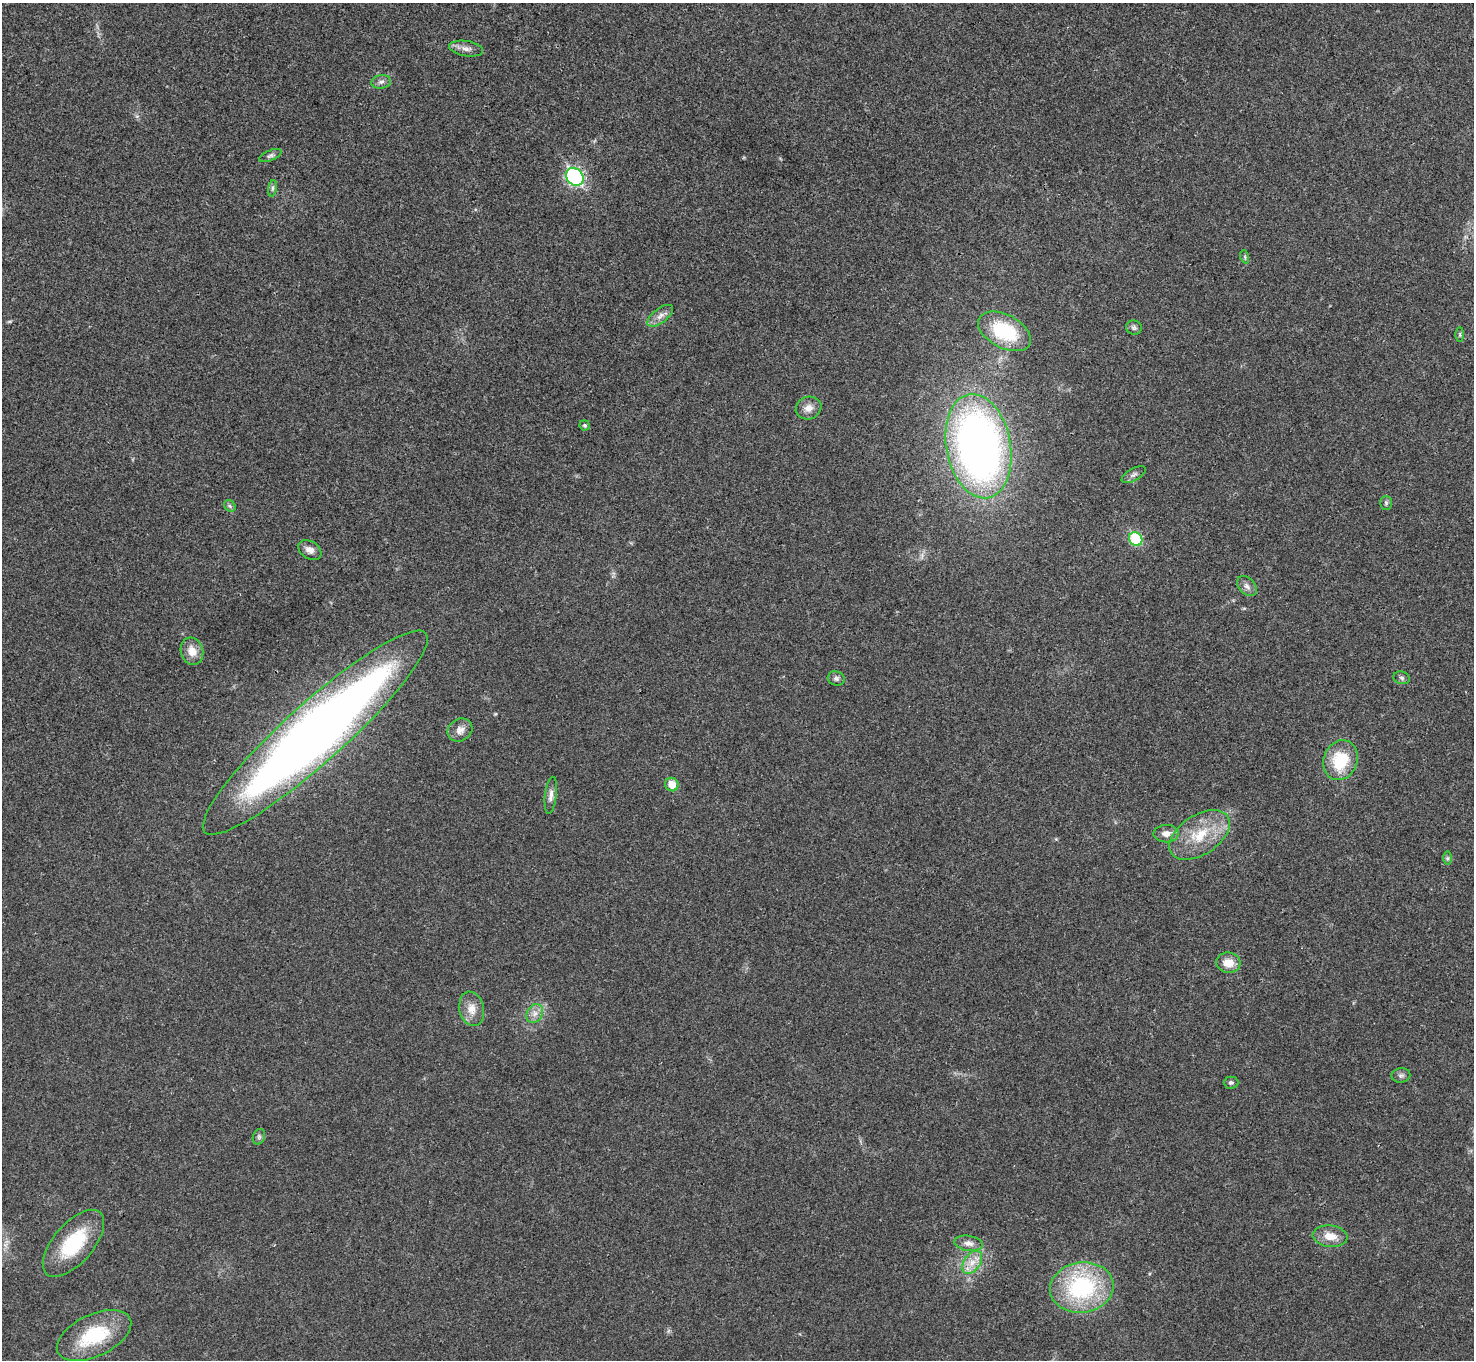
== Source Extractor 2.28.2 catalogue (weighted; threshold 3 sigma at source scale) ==
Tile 10 of 4 x 4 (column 2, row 3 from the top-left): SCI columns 1475-2946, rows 1517-2874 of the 5894 x 5887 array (HDU 1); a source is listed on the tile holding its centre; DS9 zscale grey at full resolution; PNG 1476 x 1362 px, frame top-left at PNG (2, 3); each listed source drawn as its Kron ellipse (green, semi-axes under 4 px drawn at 4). Shown black and unused: <1% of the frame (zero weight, under 3 of 4 exposures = <1% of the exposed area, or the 3 px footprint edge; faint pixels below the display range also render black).
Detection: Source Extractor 2.28.2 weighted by HDU 2 'WHT'; one run over the whole footprint, this tile lists its part. Background 0.0218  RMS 0.0043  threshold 0.0196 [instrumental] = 3 sigma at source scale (4.5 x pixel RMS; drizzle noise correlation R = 1.50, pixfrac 1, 0.05/0.05 arcsec/px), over >= 5 px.
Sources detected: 42; all 42 listed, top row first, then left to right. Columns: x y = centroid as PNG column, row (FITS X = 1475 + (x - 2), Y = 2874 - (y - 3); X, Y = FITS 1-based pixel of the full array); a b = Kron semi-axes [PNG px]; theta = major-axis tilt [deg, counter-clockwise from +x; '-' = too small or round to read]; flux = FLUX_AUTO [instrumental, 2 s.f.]
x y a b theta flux
466 49 17 7 -9 2.8
381 82 10 6 9 1.6
270 156 12 5 23 1.2
575 177 10 8 -50 80
272 188 8 4 82 0.95
1245 257 7 4 -72 0.67
660 316 15 7 38 2.9
1134 328 8 7 - 1.1
1004 331 28 16 -28 30
1460 335 7 3 -90 0.64
809 408 13 11 21 3.4
585 425 5 5 - 0.76
978 446 52 32 -80 270
1134 475 13 6 29 1.6
1386 503 7 5 90 0.9
230 506 6 5 - 0.87
1136 539 7 6 - 27
310 550 12 8 -32 3.1
1247 586 11 8 -46 2.2
192 651 14 11 -73 5.4
1402 678 8 6 -16 1.1
836 679 8 7 - 1.4
460 730 13 11 33 3.2
315 733 149 30 42 490
1341 760 20 17 69 19
672 785 7 6 - 6.3
551 795 18 6 83 2.6
1166 834 12 8 2 3.2
1200 835 34 19 33 18
1448 858 7 4 90 0.76
1228 963 12 10 -5 6.1
472 1009 17 12 -78 5.3
535 1013 10 8 58 2.6
1401 1075 9 7 10 1.3
1231 1083 7 6 - 1
259 1137 8 6 71 1.1
1330 1236 17 10 -6 6
73 1243 41 20 49 27
968 1243 14 7 -9 2.8
972 1262 13 8 55 4.2
1082 1287 32 25 8 50
94 1335 40 21 25 28
Overlapping masked pixels (flux is a lower limit): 1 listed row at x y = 315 733